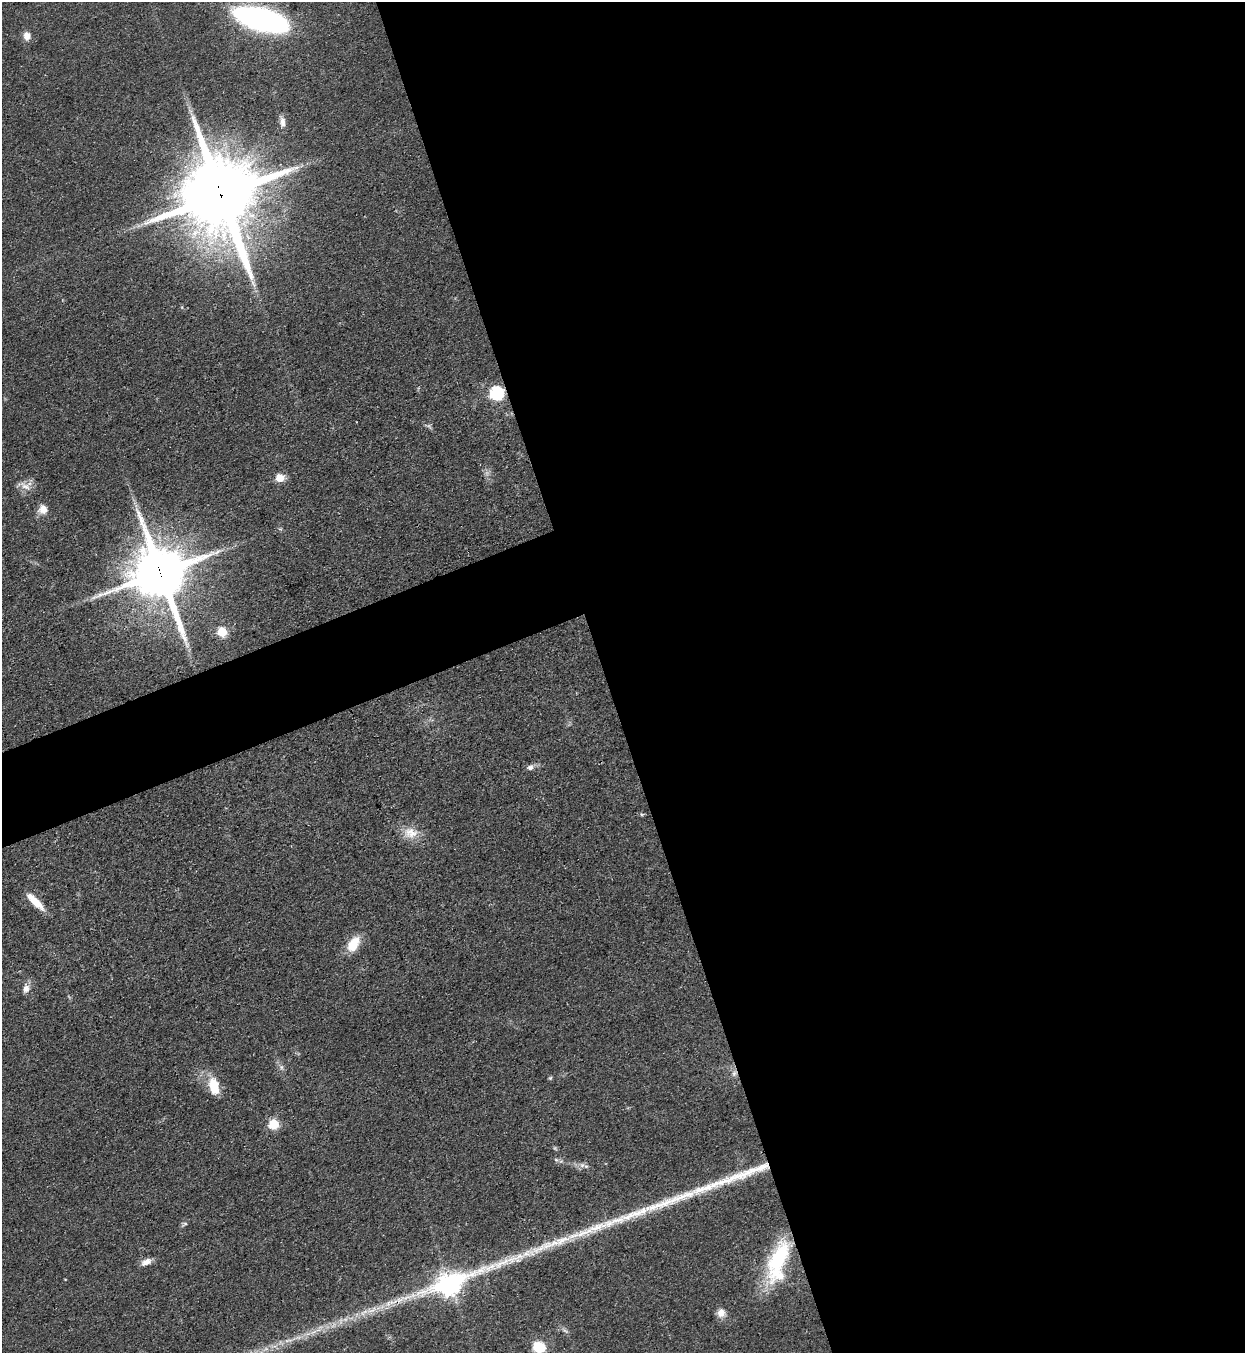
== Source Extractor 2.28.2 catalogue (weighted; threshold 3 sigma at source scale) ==
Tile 8 of 4 x 4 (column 4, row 2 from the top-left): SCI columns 4036-5278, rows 2739-4089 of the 5457 x 5478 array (HDU 1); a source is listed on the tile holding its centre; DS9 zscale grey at full resolution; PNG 1247 x 1355 px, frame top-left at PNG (2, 2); no overlay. Shown black and unused: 55% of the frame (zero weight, under 3 of 4 exposures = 5% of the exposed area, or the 3 px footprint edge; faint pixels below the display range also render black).
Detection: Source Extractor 2.28.2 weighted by HDU 2 'WHT'; one run over the whole footprint, this tile lists its part. Background 0.0524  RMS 0.0057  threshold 0.0258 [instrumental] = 3 sigma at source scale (4.5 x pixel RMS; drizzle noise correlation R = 1.50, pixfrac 1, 0.05/0.05 arcsec/px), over >= 5 px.
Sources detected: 47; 5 too faint to see at this stretch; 4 long thin detections or spike segments (spike, bleed or trail) — not listed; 1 inside a brighter listed object's ellipse — not listed separately; the other 37 listed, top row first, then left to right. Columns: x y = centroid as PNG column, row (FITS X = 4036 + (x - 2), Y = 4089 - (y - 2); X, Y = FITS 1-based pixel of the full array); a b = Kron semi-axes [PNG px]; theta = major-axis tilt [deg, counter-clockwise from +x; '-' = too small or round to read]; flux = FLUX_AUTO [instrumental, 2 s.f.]
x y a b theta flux
260 19 39 14 -16 270
27 36 10 8 -87 4.5
282 122 13 7 -85 3.6
221 194 25 20 -79 8300
253 284 13 4 -57 2.7
496 393 6 6 - 100
429 426 7 4 -55 1.2
279 478 6 6 - 12
25 486 23 8 -21 5.1
43 509 11 10 - 5.8
160 573 18 17 - 3300
222 632 5 5 - 32
530 767 8 6 13 2.4
411 833 22 15 -5 9.9
35 902 24 7 -45 11
353 944 18 10 58 14
26 988 13 8 82 3.6
281 1067 7 4 90 1.3
734 1073 9 6 46 2.3
550 1078 5 5 - 0.85
214 1086 20 11 -78 14
274 1124 6 5 - 35
556 1160 6 4 -2 1
582 1165 7 7 - 2.3
749 1172 81 10 20 28
635 1213 60 11 21 21
185 1224 10 4 36 1.3
526 1253 13 10 28 6.2
779 1257 58 20 66 55
146 1262 13 7 23 4.4
65 1279 4 2 - 0.41
450 1284 26 8 22 510
372 1310 19 8 19 7.3
721 1313 11 10 - 4.5
313 1332 12 5 27 3.4
288 1340 15 4 4 3.1
539 1347 10 8 -11 22
Overlapping masked pixels (flux is a lower limit): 6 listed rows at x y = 221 194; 496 393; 160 573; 734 1073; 749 1172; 450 1284
Isophote crosses this tile's border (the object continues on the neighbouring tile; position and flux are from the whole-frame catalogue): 1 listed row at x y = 539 1347